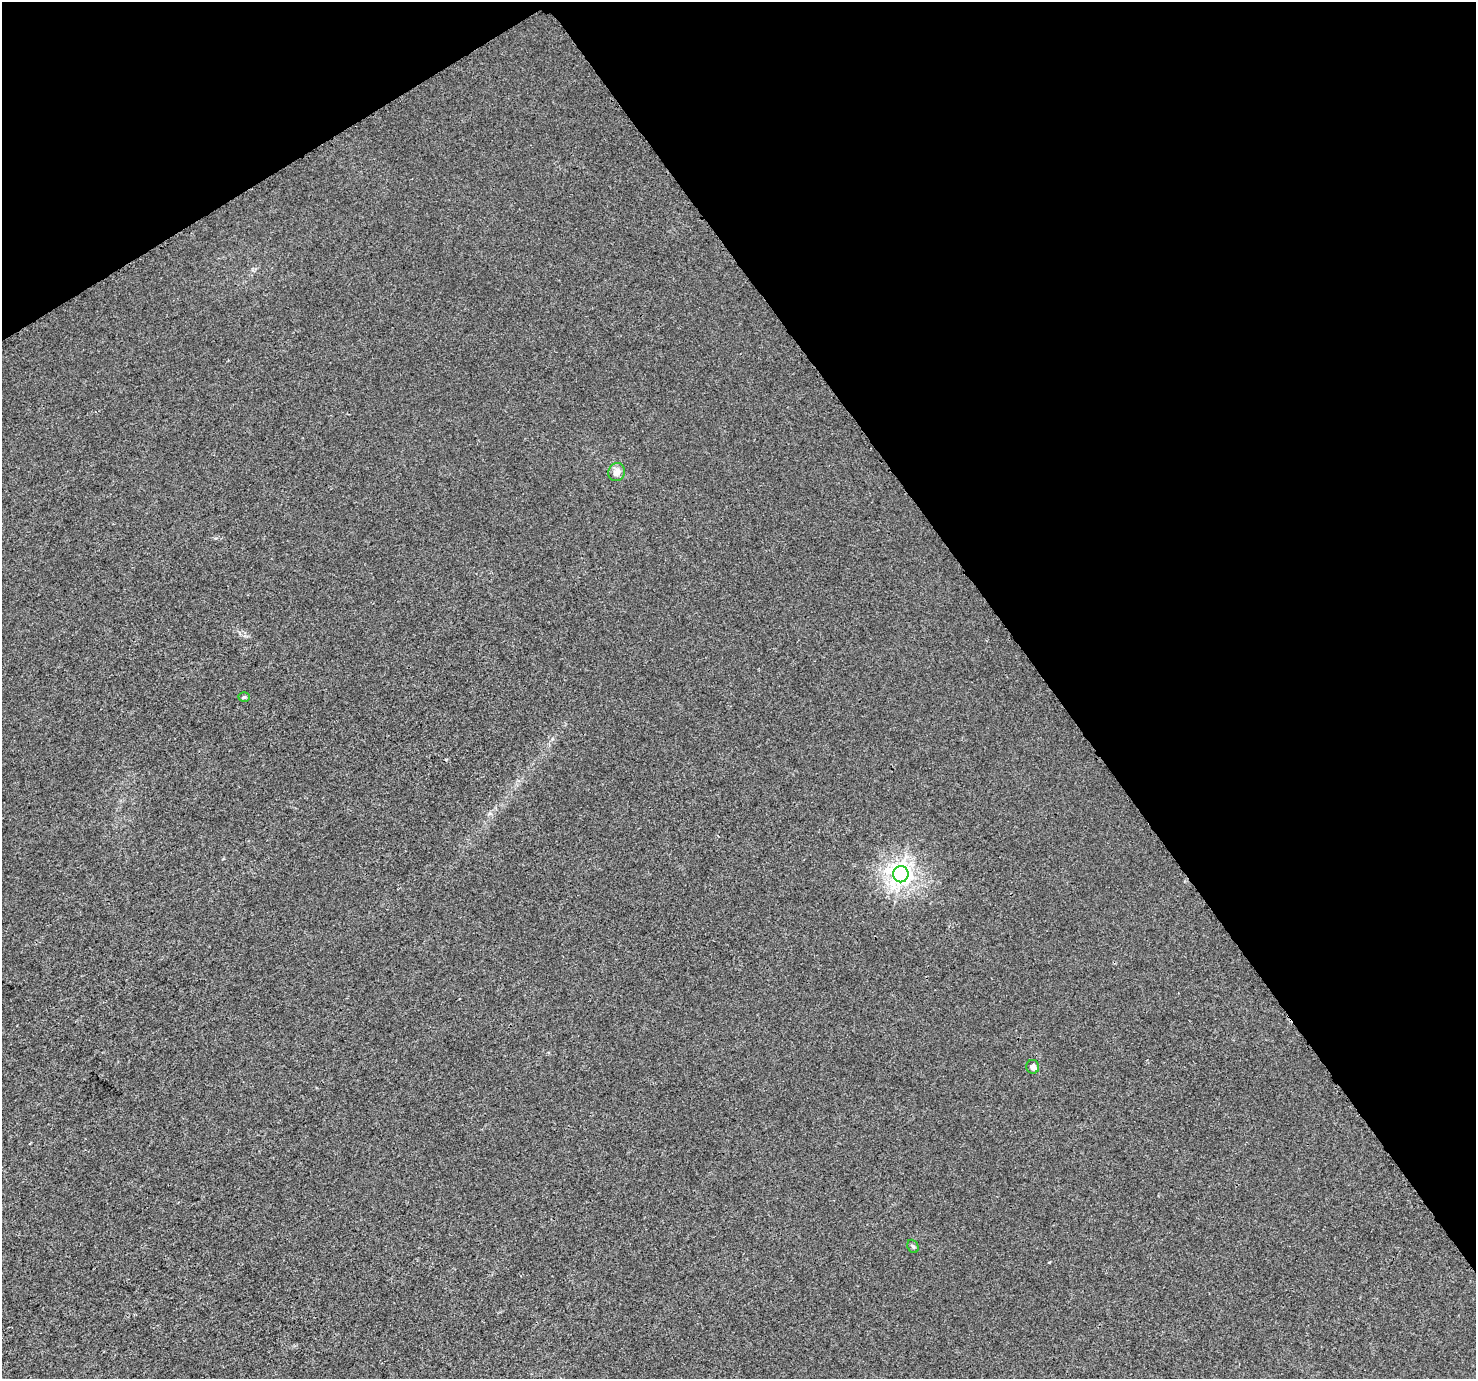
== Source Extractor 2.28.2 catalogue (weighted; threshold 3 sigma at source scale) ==
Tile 3 of 4 x 4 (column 3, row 1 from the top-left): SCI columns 2968-4441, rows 4278-5654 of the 5941 x 5860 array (HDU 1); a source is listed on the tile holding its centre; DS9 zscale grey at full resolution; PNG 1478 x 1381 px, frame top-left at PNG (2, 2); each listed source drawn as its Kron ellipse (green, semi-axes under 4 px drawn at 4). Shown black and unused: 34% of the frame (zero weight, under 3 of 4 exposures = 2% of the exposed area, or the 3 px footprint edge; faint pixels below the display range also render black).
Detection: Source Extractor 2.28.2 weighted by HDU 2 'WHT'; one run over the whole footprint, this tile lists its part. Background 5.82e-04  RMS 0.0026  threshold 0.0118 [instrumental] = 3 sigma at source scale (4.5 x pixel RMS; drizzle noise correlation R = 1.50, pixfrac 1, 0.0396/0.0396 arcsec/px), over >= 5 px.
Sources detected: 5; all 5 listed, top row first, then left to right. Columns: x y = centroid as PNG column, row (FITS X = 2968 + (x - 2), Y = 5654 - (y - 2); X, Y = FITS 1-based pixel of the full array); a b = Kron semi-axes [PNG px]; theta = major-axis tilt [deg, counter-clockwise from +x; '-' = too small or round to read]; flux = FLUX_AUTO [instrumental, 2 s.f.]
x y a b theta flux
617 472 9 8 - 1.8
244 697 5 4 - 0.38
901 874 8 7 - 160
1033 1067 7 6 - 1.1
913 1246 7 5 -68 0.43